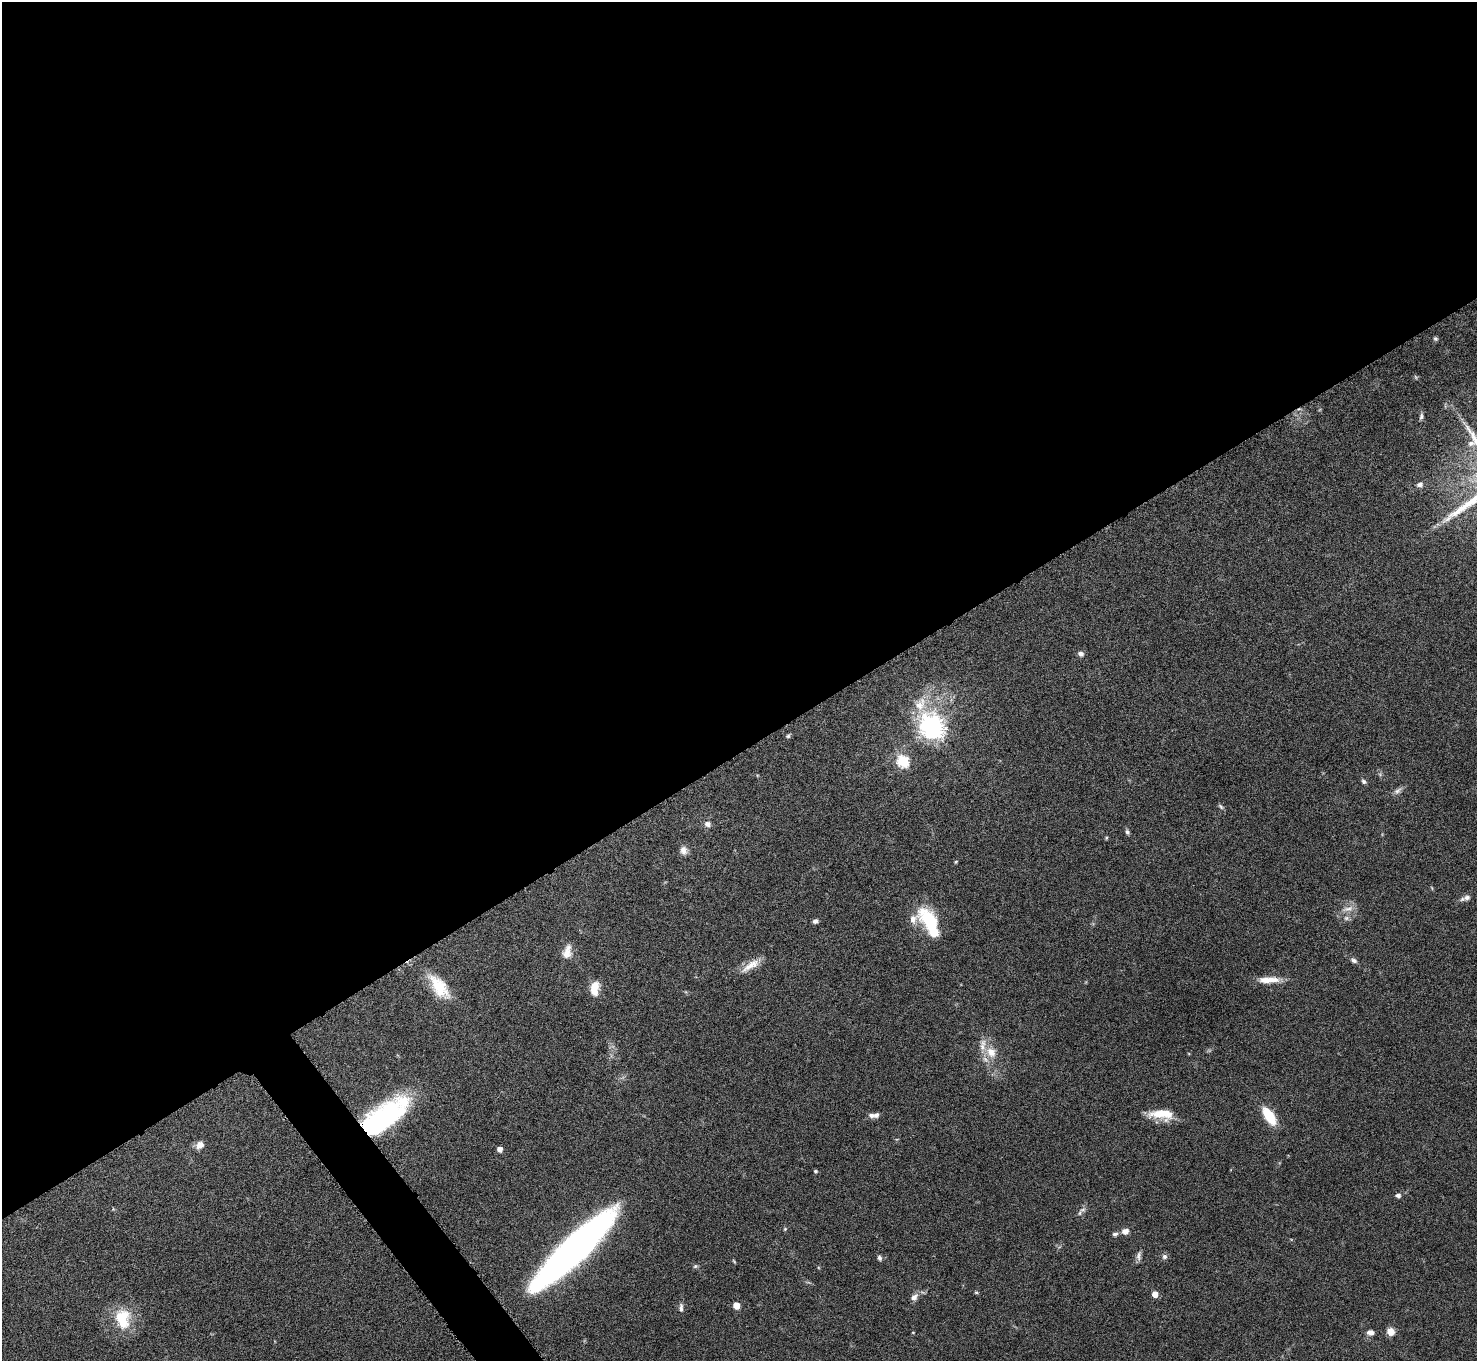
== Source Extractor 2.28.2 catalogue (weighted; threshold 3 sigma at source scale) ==
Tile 2 of 4 x 4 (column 2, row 1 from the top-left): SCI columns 1481-2955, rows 4244-5602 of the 5914 x 5909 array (HDU 1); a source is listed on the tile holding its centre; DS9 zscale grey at full resolution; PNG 1479 x 1363 px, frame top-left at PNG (2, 2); no overlay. Shown black and unused: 56% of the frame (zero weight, under 4 of 8 exposures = <1% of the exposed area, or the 3 px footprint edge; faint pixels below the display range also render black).
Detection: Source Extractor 2.28.2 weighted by HDU 2 'WHT'; one run over the whole footprint, this tile lists its part. Background 0.0778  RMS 0.0044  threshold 0.0181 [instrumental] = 3 sigma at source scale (4.09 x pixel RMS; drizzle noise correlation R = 1.36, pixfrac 0.8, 0.05/0.05 arcsec/px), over >= 5 px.
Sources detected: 62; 3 inside a brighter object's white glare — not listed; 5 inside a brighter listed object's ellipse — not listed separately; the other 54 listed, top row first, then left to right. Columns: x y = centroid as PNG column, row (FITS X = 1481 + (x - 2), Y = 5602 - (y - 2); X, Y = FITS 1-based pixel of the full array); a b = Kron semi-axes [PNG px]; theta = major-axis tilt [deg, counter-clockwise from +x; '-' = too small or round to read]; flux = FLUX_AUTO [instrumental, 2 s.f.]
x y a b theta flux
1435 339 5 5 - 0.71
1421 416 9 5 79 0.97
1420 484 9 6 19 1.3
1081 654 6 5 - 1.5
920 704 22 15 62 8.7
932 726 9 8 - 370
788 736 6 5 - 0.71
903 761 6 6 - 41
1363 781 7 5 -56 0.92
1397 791 11 7 37 1.6
1221 806 9 4 -42 0.77
707 824 7 6 - 1.8
1127 832 6 5 - 0.92
1106 838 5 3 - 0.42
683 850 11 8 -73 2.2
956 862 5 4 - 0.46
1467 897 10 6 24 1.7
1348 909 19 7 12 3
1346 918 8 6 0 1.2
929 920 28 15 -53 22
815 921 6 4 15 1.4
567 952 18 10 75 4
1354 960 8 5 -26 1.2
751 965 30 9 33 5.1
1269 980 26 8 2 6
439 987 36 16 -53 13
594 989 16 9 83 6.7
991 1052 16 13 -57 6.2
1159 1114 26 11 5 7.7
871 1115 8 6 -11 1.3
1269 1116 15 7 -57 17
383 1118 58 23 41 63
200 1145 9 7 35 3.2
500 1149 4 4 - 2.5
815 1171 4 4 - 0.64
1398 1195 7 5 -11 1.1
1083 1210 10 5 22 1.2
785 1229 5 4 - 0.45
1125 1231 8 7 - 2.4
1115 1234 7 5 14 1
575 1249 84 18 44 250
1139 1256 13 6 81 1.4
1165 1257 7 7 - 1.2
879 1258 6 5 - 1
734 1261 7 3 -45 0.39
695 1266 6 5 - 0.69
976 1292 6 4 -1 0.45
1155 1294 5 4 - 4.9
914 1297 11 8 52 2
736 1306 5 5 - 6.9
681 1308 11 5 -86 1.4
122 1317 25 21 33 13
1371 1332 8 6 -3 2.2
1391 1332 8 7 - 3.8